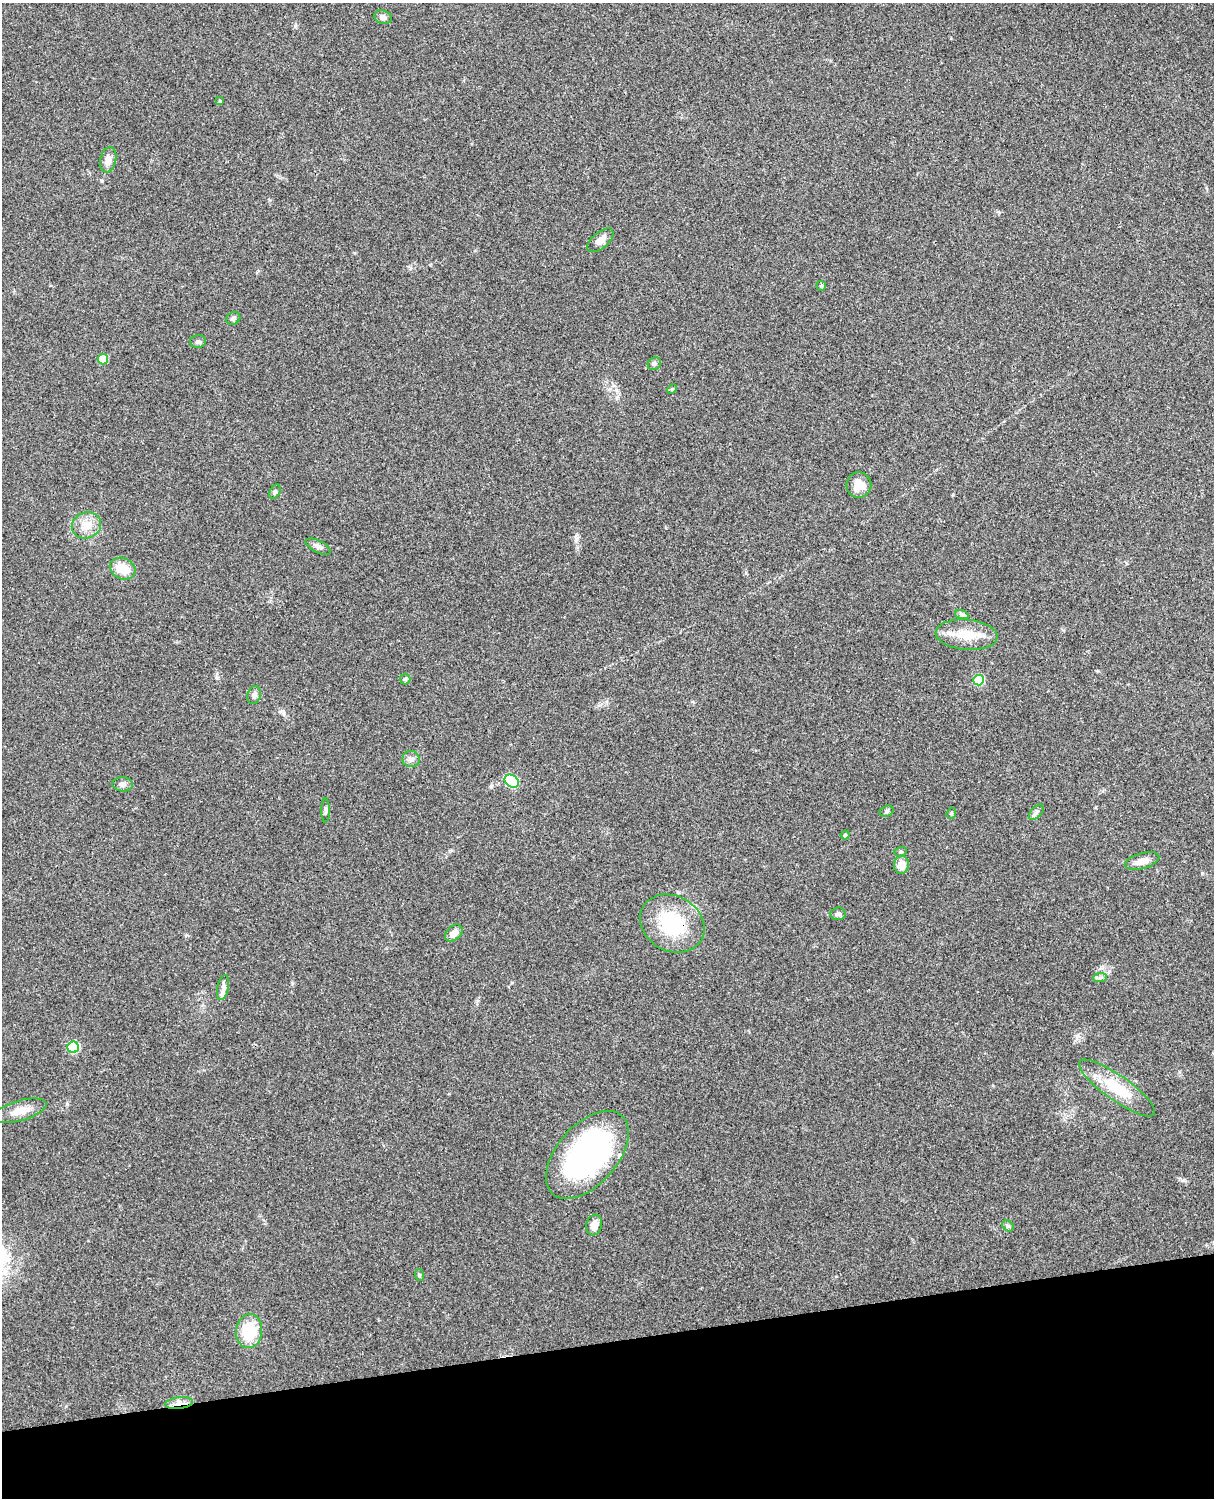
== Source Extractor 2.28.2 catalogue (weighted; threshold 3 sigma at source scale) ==
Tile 10 of 4 x 3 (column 2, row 3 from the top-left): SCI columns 1331-2542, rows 164-1659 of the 5088 x 4927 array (HDU 1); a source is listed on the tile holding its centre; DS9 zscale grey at full resolution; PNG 1216 x 1500 px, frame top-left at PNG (2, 3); each listed source drawn as its Kron ellipse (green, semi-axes under 4 px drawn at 4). Shown black and unused: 10% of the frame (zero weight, under 3 of 4 exposures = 6% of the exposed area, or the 3 px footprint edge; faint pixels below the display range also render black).
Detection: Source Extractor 2.28.2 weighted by HDU 2 'WHT'; one run over the whole footprint, this tile lists its part. Background 0.211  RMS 0.0082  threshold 0.037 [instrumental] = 3 sigma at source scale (4.5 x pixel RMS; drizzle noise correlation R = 1.50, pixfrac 1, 0.05/0.05 arcsec/px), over >= 5 px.
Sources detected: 47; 2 inside a brighter listed object's ellipse — not listed separately; the other 45 listed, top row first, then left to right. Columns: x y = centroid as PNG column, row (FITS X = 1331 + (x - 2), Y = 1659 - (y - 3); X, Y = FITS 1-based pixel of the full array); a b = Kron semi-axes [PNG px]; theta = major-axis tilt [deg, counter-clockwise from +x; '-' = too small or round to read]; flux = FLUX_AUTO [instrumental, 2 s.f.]
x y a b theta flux
383 17 9 6 -18 3.4
220 101 4 4 - 1
108 160 13 8 77 5.7
600 240 16 8 40 6.2
821 286 5 5 - 1.4
233 318 7 6 - 1.9
198 341 8 6 3 2.2
103 359 5 5 - 15
654 364 7 6 - 1.6
672 389 5 4 - 0.89
859 485 12 12 - 11
275 492 7 5 64 1.6
86 525 15 13 20 10
318 547 14 6 -26 3.1
123 569 13 10 -26 16
962 615 7 4 -18 1.6
966 635 31 15 -5 21
405 679 5 5 - 1.5
978 680 5 5 - 32
254 695 9 6 73 2.5
411 759 9 8 - 3.5
512 781 8 6 -37 58
122 784 10 7 -3 3.1
325 810 12 3 -90 1.7
887 811 7 5 17 1.7
1036 812 9 5 46 2.3
951 813 6 4 70 1.1
845 835 4 4 - 1
900 852 6 5 - 1.5
1142 861 17 7 15 7.6
901 865 9 7 89 11
838 914 7 6 - 2.4
672 923 34 27 -30 53
454 933 10 7 42 6.1
1100 978 7 4 2 1.7
223 988 12 5 78 3.5
73 1047 5 5 - 50
1117 1088 46 12 -35 31
20 1111 27 10 16 11
587 1155 52 30 49 180
594 1225 10 8 74 6.8
1008 1226 6 5 - 1.6
419 1275 6 4 -72 0.99
249 1331 17 13 84 28
179 1403 14 6 7 6
Overlapping masked pixels (flux is a lower limit): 2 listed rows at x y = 672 923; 179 1403
Unlisted compact peaks at least as high as the median listed source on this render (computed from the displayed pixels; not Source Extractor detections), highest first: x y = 1184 1180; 576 538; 67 1104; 1202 873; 295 26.